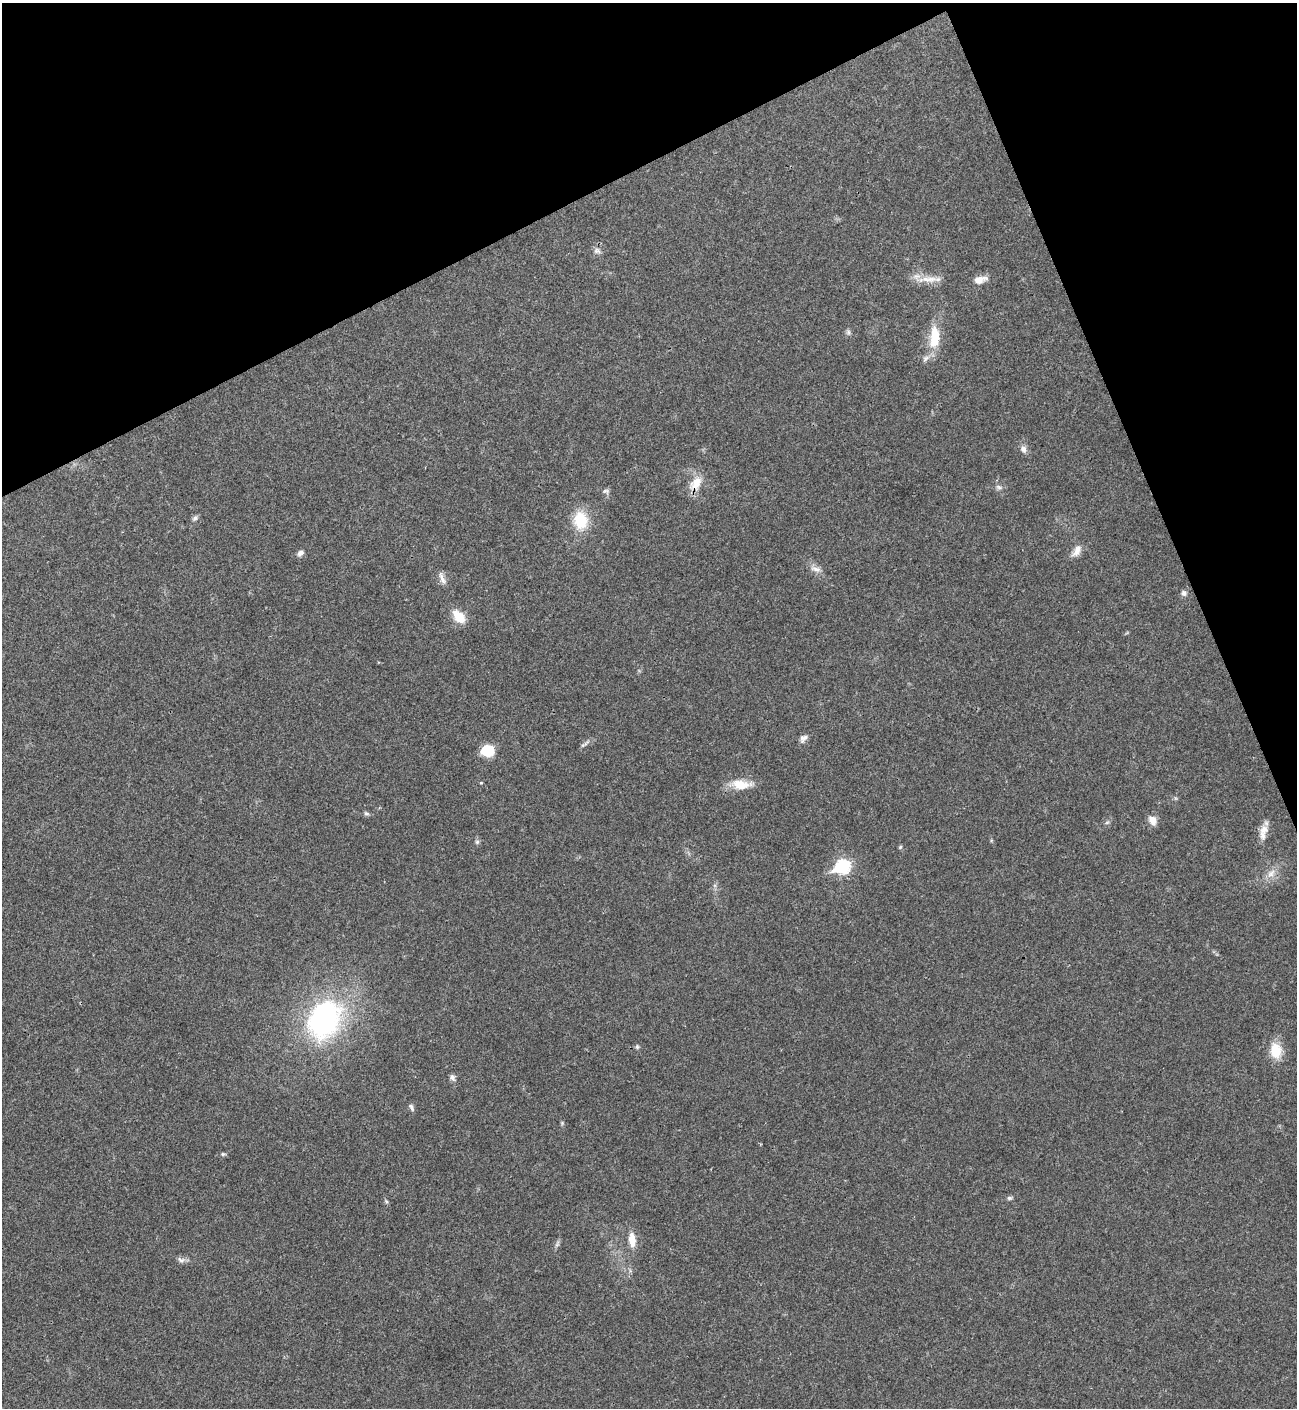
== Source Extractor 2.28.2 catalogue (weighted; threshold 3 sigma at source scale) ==
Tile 3 of 4 x 4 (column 3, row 1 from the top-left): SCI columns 2876-4170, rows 4220-5625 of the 5620 x 5631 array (HDU 1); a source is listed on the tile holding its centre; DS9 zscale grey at full resolution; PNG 1299 x 1410 px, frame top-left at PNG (2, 3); no overlay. Shown black and unused: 21% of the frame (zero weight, under 3 of 4 exposures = <1% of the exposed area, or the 3 px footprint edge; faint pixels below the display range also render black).
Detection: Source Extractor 2.28.2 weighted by HDU 2 'WHT'; one run over the whole footprint, this tile lists its part. Background 0.0207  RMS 0.004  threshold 0.018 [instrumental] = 3 sigma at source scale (4.5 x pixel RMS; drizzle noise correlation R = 1.50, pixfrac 1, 0.05/0.05 arcsec/px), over >= 5 px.
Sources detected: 40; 1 inside a brighter listed object's ellipse — not listed separately; the other 39 listed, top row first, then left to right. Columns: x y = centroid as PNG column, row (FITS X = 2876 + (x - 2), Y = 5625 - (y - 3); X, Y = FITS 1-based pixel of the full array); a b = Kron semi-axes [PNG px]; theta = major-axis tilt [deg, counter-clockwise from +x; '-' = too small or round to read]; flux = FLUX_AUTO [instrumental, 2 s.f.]
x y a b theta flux
597 250 10 7 -24 1.4
925 279 23 9 5 5.4
980 280 18 9 14 3.3
848 332 6 6 - 0.89
935 337 29 12 85 11
1023 449 10 8 -71 1.8
696 483 20 13 51 6.5
999 487 9 5 -27 1.1
606 491 9 6 -2 1.1
195 518 8 6 38 1
580 520 24 19 -84 12
1077 551 18 8 59 3.1
300 553 8 6 33 1.6
816 569 16 7 -17 2.4
442 578 20 6 -67 2.2
1184 593 7 7 - 1.3
459 616 19 12 -49 6.4
803 738 12 8 48 1.7
585 744 18 4 38 1.2
488 751 10 8 6 15
481 783 4 3 - 0.37
741 784 26 12 -4 7.4
366 813 7 5 -28 0.77
1153 820 12 9 -56 3.1
1107 822 6 4 19 0.6
1264 829 15 12 67 3.8
477 842 6 6 - 0.77
900 847 5 4 - 0.54
842 867 8 7 - 53
1271 873 14 8 48 3.2
324 1020 38 30 60 77
637 1047 6 5 - 0.66
1276 1051 20 14 -82 8.1
452 1077 8 6 -53 1.3
411 1107 10 5 -63 1
223 1154 5 5 - 0.56
1009 1198 7 5 14 0.81
632 1240 18 8 -85 4.8
181 1260 11 7 -14 1.5
Overlapping masked pixels (flux is a lower limit): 1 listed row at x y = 696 483